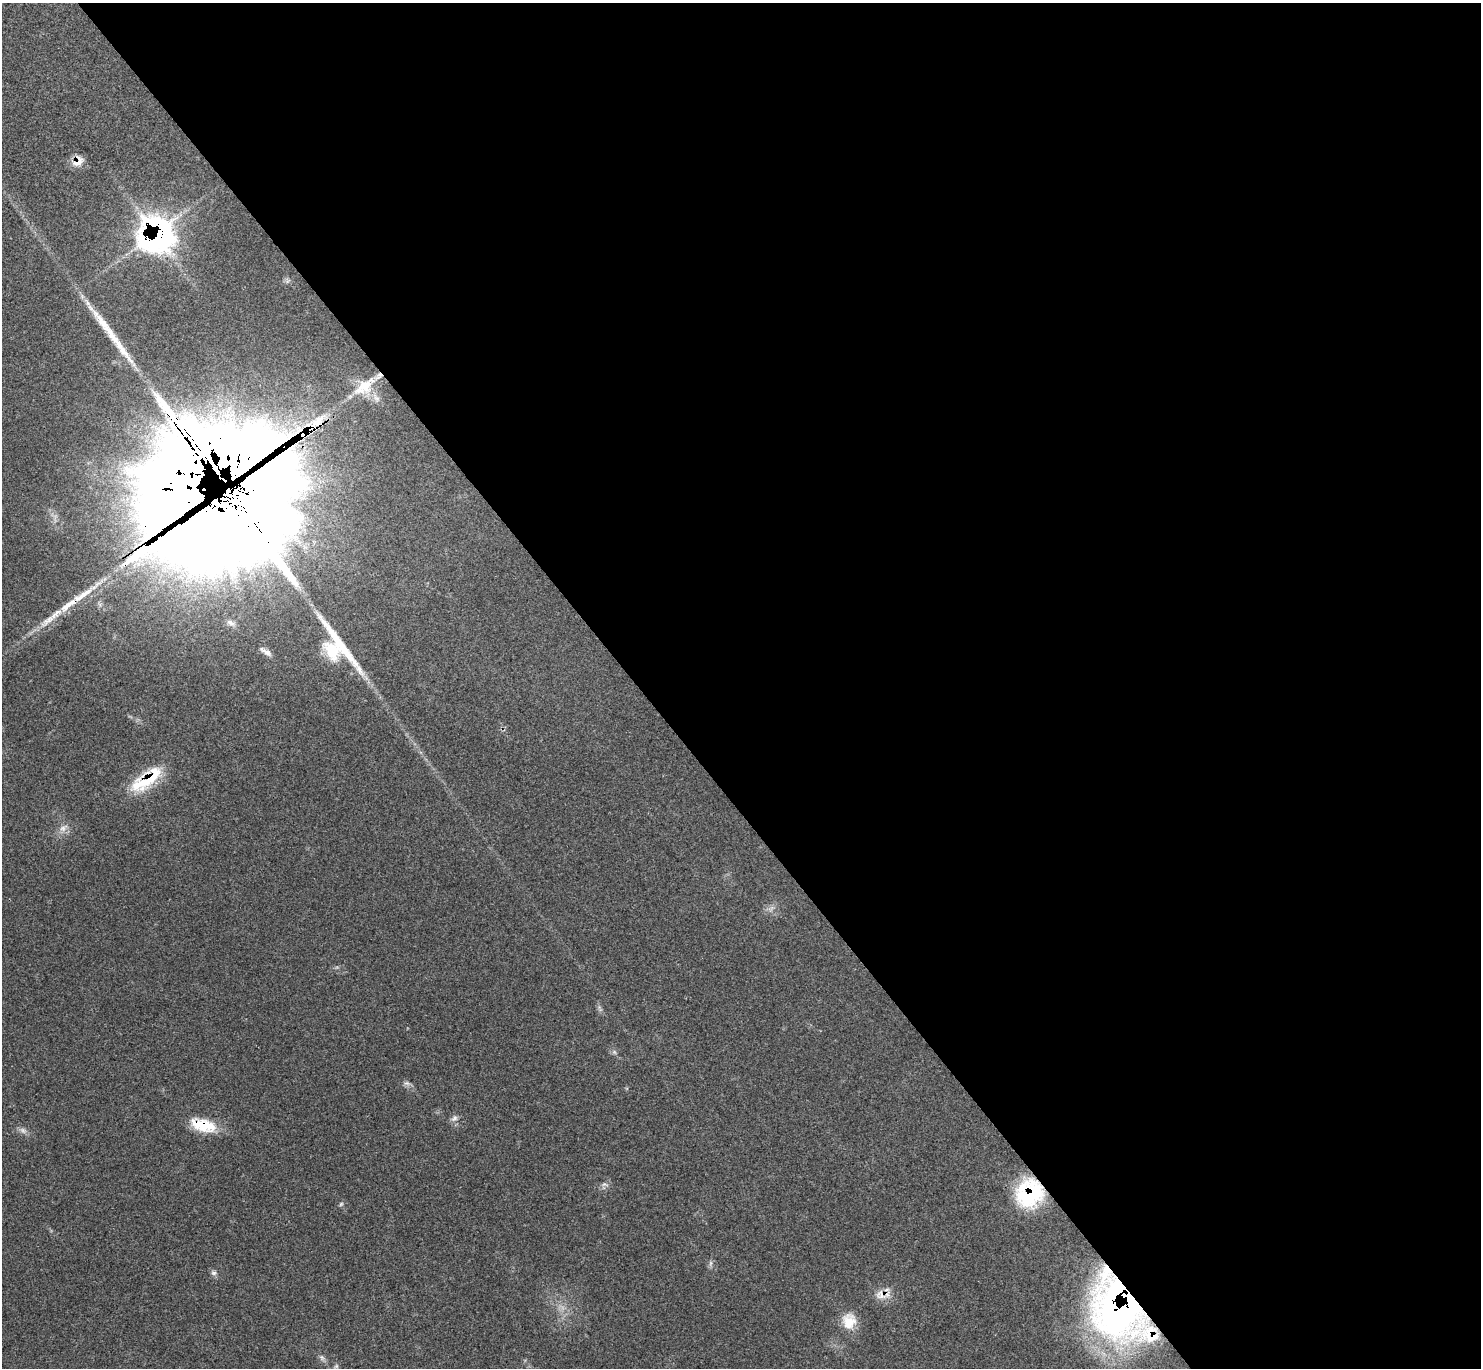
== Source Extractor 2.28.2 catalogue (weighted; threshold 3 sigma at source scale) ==
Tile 8 of 4 x 4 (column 4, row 2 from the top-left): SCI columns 4445-5923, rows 2893-4258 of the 5926 x 5923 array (HDU 1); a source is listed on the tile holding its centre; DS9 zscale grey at full resolution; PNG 1483 x 1370 px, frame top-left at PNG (2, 3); no overlay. Shown black and unused: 57% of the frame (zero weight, under 3 of 4 exposures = <1% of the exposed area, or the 3 px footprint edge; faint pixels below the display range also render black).
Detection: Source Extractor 2.28.2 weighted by HDU 2 'WHT'; one run over the whole footprint, this tile lists its part. Background 0.063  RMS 0.0054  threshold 0.0244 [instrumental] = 3 sigma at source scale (4.5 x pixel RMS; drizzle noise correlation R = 1.50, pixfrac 1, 0.05/0.05 arcsec/px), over >= 5 px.
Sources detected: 36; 1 too faint to see at this stretch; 1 inside a brighter object's white glare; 2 long thin detections or spike segments (spike, bleed or trail) — not listed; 9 inside a brighter listed object's ellipse — not listed separately; the other 23 listed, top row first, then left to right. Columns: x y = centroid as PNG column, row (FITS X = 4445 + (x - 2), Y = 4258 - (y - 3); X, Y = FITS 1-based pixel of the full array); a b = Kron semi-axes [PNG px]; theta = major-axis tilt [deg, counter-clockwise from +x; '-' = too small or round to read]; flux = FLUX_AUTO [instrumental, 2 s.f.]
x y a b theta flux
78 161 16 12 50 5.3
156 235 29 28 - 160
364 387 36 18 39 19
318 421 29 16 42 20
230 495 76 66 40 10000
83 595 36 8 34 12
230 623 11 6 -30 2.2
332 650 27 18 -60 17
266 652 18 5 -31 2.6
146 780 47 16 36 25
63 828 9 8 - 3
407 1083 10 3 -11 1.2
454 1118 10 7 39 2.1
203 1125 31 14 -14 17
1029 1193 30 27 58 43
341 1204 7 4 45 0.83
711 1263 7 4 89 1.2
214 1273 8 5 19 1.3
881 1295 17 13 -41 6.4
1117 1307 63 48 -73 250
849 1321 21 18 89 11
322 1357 9 5 -70 1.5
336 1366 7 5 45 1
Overlapping masked pixels (flux is a lower limit): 9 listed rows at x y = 78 161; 156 235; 318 421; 230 495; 146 780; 203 1125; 1029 1193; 881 1295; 1117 1307